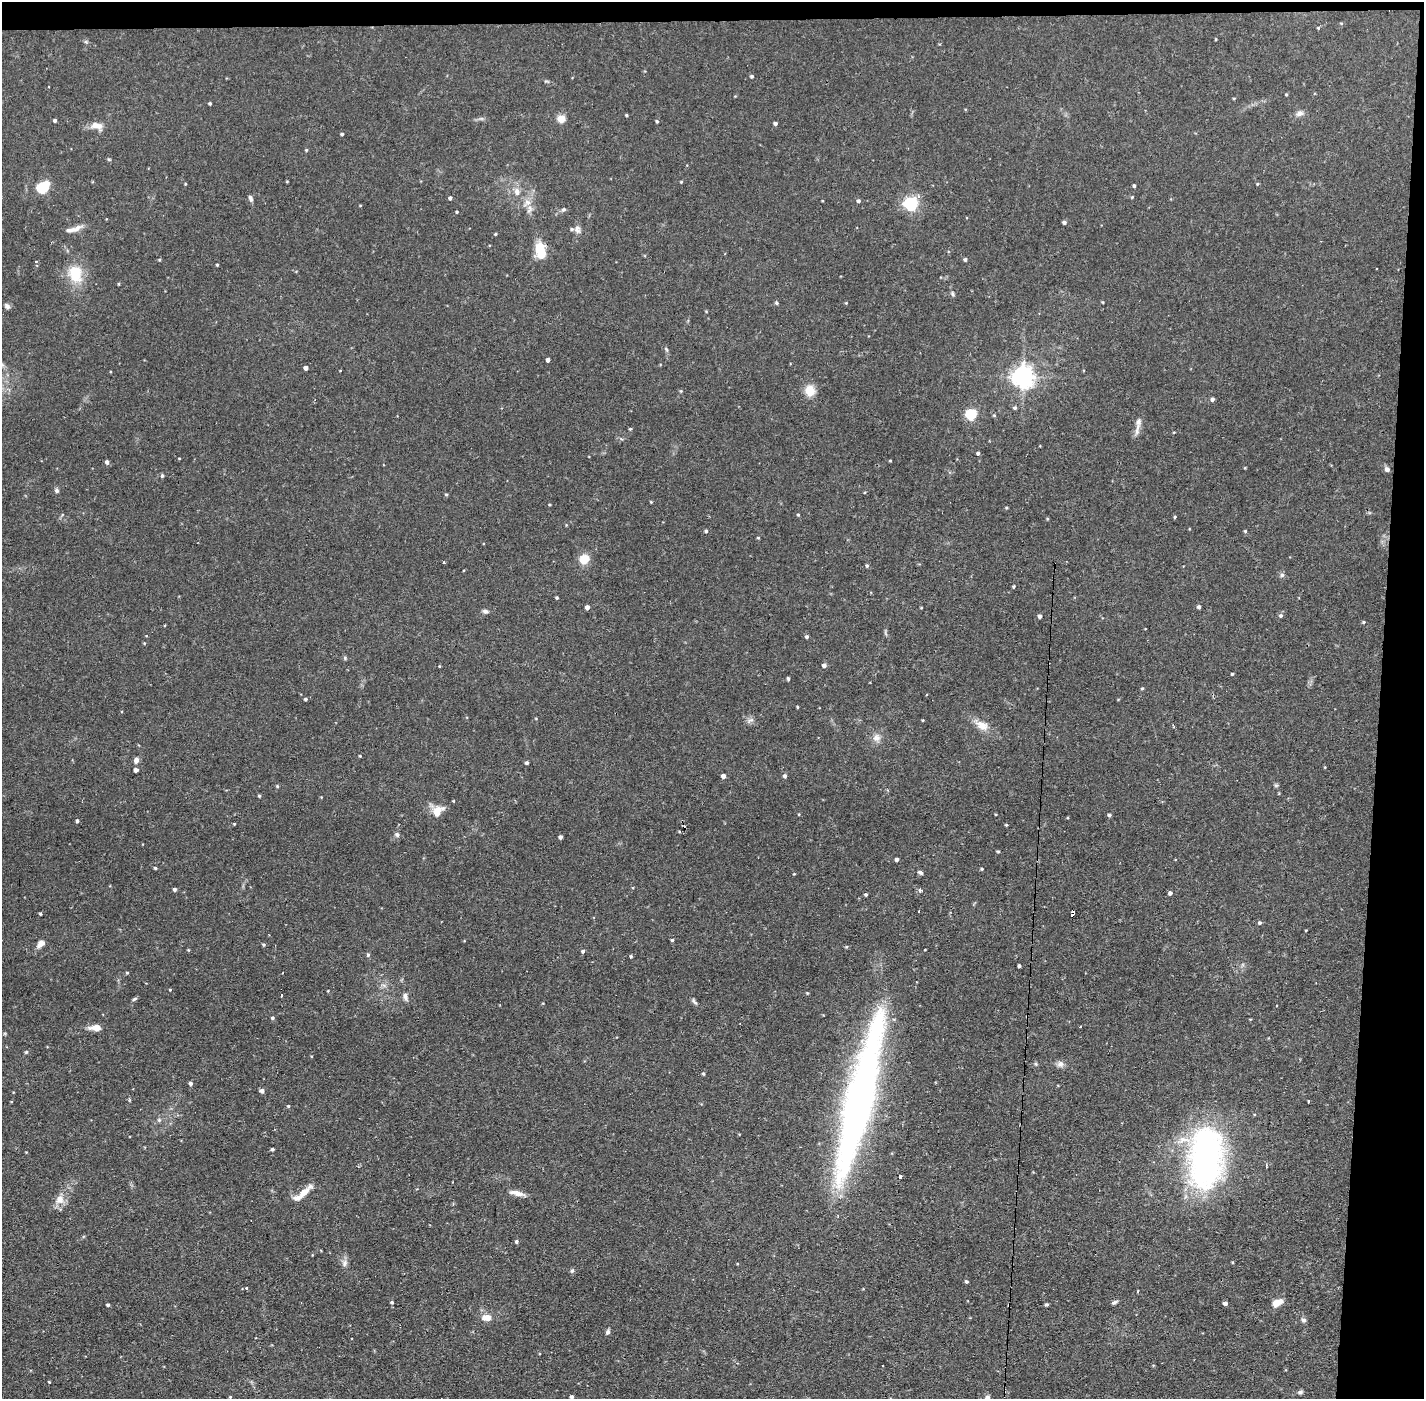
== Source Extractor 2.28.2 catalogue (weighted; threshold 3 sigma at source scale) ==
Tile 3 of 3 x 3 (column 3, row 1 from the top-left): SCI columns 2846-4267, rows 2849-4245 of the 4267 x 4299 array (HDU 1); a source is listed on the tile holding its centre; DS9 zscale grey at full resolution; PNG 1426 x 1401 px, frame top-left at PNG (2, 2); no overlay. Shown black and unused: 5% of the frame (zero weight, under 2 of 3 exposures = <1% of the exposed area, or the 3 px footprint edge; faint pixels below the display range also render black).
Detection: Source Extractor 2.28.2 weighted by HDU 2 'WHT'; one run over the whole footprint, this tile lists its part. Background 0.107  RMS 0.0065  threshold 0.0291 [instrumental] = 3 sigma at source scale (4.5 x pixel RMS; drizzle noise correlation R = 1.50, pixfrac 1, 0.05/0.05 arcsec/px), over >= 5 px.
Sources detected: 196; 3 inside a brighter object's white glare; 2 cosmic-ray / hot-pixel residue — not listed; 4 inside a brighter listed object's ellipse — not listed separately; the other 187 listed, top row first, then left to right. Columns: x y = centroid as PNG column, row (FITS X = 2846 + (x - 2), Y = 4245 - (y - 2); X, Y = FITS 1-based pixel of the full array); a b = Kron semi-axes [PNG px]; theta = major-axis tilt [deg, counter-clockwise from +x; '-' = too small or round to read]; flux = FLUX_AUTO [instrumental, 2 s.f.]
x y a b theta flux
1341 23 5 3 - 0.57
1318 28 4 3 - 0.64
1216 39 4 2 - 0.48
752 76 4 4 - 0.97
49 87 2 2 - 0.73
1286 95 3 3 - 0.66
210 103 3 3 - 0.93
1299 113 10 7 21 2.7
626 115 4 3 - 0.73
561 119 5 5 - 19
55 120 4 3 - 1.4
657 121 4 3 - 0.9
775 123 4 3 - 1.6
97 126 17 9 -12 5.5
342 134 3 3 - 0.86
306 150 4 4 - 0.65
681 182 3 3 - 0.54
185 184 3 3 - 0.49
1257 184 4 4 - 0.65
1134 186 4 3 - 1
42 188 5 5 - 47
517 191 11 8 -68 3.9
1132 197 4 3 - 0.54
250 198 8 5 -68 1.6
450 198 4 3 - 1.5
858 201 5 4 - 1.3
527 203 14 7 39 4.2
911 204 6 6 - 130
563 209 7 5 33 1.3
457 212 3 3 - 0.77
1064 222 4 4 - 1.5
577 229 11 8 -77 2.8
70 230 26 6 12 4.3
495 234 4 3 - 0.62
540 250 18 9 -76 16
965 259 4 4 - 1.1
159 260 4 3 - 0.72
36 261 4 2 - 0.5
217 265 3 3 - 0.61
75 274 24 18 -79 18
119 284 4 3 - 0.61
952 294 7 4 -69 1.1
1102 302 4 3 - 0.5
776 303 5 4 - 0.82
846 303 3 3 - 0.51
7 306 8 5 -47 1.9
666 349 6 4 -46 0.94
548 360 4 4 - 2.2
2 365 7 4 -20 1.2
306 368 4 4 - 2.7
1023 376 7 7 - 480
810 391 11 10 - 10
1212 399 5 4 - 1.6
1015 408 5 4 - 1.1
971 415 5 5 - 59
994 415 5 3 - 0.61
1138 422 18 8 84 4.3
630 429 4 4 - 0.67
978 453 4 4 - 1.2
179 458 3 2 - 0.41
890 461 4 3 - 0.53
107 462 4 4 - 1.9
1387 469 7 6 - 1.9
162 476 5 4 - 0.99
57 491 6 5 - 1.3
446 495 4 4 - 0.77
651 502 3 3 - 0.6
1006 508 4 3 - 0.65
798 515 4 3 - 0.59
1175 517 4 3 - 0.64
706 531 4 4 - 1
1245 531 4 4 - 0.7
758 538 4 3 - 0.59
584 559 9 8 - 11
444 563 4 3 - 0.63
867 566 5 4 - 0.94
1282 575 6 6 - 1.4
1014 586 4 4 - 0.84
557 598 3 3 - 0.84
587 607 4 4 - 3.1
1199 607 4 3 - 1.5
921 608 4 3 - 0.44
485 611 7 5 -25 1.5
1040 616 4 4 - 1.7
1281 616 5 5 - 1.2
1363 622 4 3 - 0.83
806 637 4 4 - 1.4
144 643 4 3 - 0.54
345 658 5 5 - 0.9
824 665 5 4 - 2
1232 674 3 3 - 0.74
788 679 4 3 - 0.92
1142 688 4 4 - 0.65
305 699 4 3 - 1
797 707 3 2 - 0.54
750 720 10 5 26 1.9
923 720 3 3 - 0.55
981 725 23 11 -31 8
876 738 11 10 - 4
360 756 4 2 - 0.52
136 760 6 5 - 3.2
527 763 4 3 - 1.1
136 770 4 4 - 2.4
723 776 4 4 - 3.1
785 776 4 4 - 1.6
1276 785 6 5 - 0.95
277 786 4 4 - 0.7
259 796 4 3 - 0.76
437 812 14 9 50 9
799 814 4 2 - 0.48
1109 815 4 4 - 1.3
77 821 4 4 - 1.4
234 824 4 3 - 0.54
1006 825 4 3 - 0.65
397 835 6 6 - 1.6
560 837 4 4 - 2
998 851 4 3 - 0.73
896 859 3 3 - 1.6
155 868 4 3 - 0.76
982 869 4 3 - 0.68
921 872 5 4 - 1.7
794 874 4 3 - 0.47
175 889 4 3 - 1.5
920 890 4 3 - 2.8
1170 893 4 4 - 1.9
866 894 3 3 - 1.2
919 911 2 2 - 0.5
1073 913 6 3 74 2.2
40 914 3 3 - 0.85
1260 923 5 5 - 1.1
672 940 4 3 - 0.82
41 944 10 7 42 3.9
264 945 4 4 - 0.86
188 950 4 4 - 0.58
583 951 4 4 - 1.3
368 955 5 4 - 1.2
631 956 4 4 - 0.92
1019 966 3 3 - 1.4
127 973 4 4 - 0.66
170 990 3 3 - 0.49
328 991 4 3 - 0.47
807 993 4 4 - 0.53
281 995 3 3 - 1.2
405 996 10 6 -71 2.7
134 999 7 4 28 1
694 1002 10 4 -48 1.4
1276 1006 3 2 - 0.63
272 1018 5 4 - 1.1
1080 1027 2 2 - 0.88
95 1028 14 7 -1 5.5
26 1052 5 4 - 0.74
1036 1064 5 4 - 0.81
1060 1064 9 9 - 2.7
703 1074 4 3 - 0.82
190 1083 4 4 - 1.6
262 1091 4 4 - 2.4
1308 1101 3 3 - 1.6
859 1102 186 30 77 320
288 1106 4 3 - 0.88
159 1120 6 6 - 1.2
273 1149 4 3 - 1.1
1206 1158 65 35 86 180
1266 1167 4 3 - 1.1
900 1177 4 3 - 1.3
304 1192 22 7 43 7.8
517 1193 20 6 -12 4.3
59 1200 11 10 - 5.7
516 1241 4 4 - 1.1
345 1263 10 7 66 2.5
572 1270 6 4 61 1.2
966 1281 4 4 - 0.91
247 1288 3 3 - 1.9
1138 1291 3 2 - 0.73
392 1302 4 4 - 1
1114 1302 7 4 25 1.4
1225 1303 4 4 - 2.1
1277 1303 10 7 28 7.1
108 1305 3 3 - 1.1
1046 1305 3 3 - 1.1
486 1317 12 8 2 5.5
1303 1320 7 6 - 1.5
608 1332 7 5 74 1.5
49 1382 3 2 - 0.59
1300 1392 7 5 16 1.4
230 1397 4 4 - 0.55
572 1397 4 4 - 1.6
987 1398 6 6 - 2.4
Overlapping masked pixels (flux is a lower limit): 1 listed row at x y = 1073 913
Isophote crosses this tile's border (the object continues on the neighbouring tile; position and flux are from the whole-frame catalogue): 3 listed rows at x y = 2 365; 572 1397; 987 1398